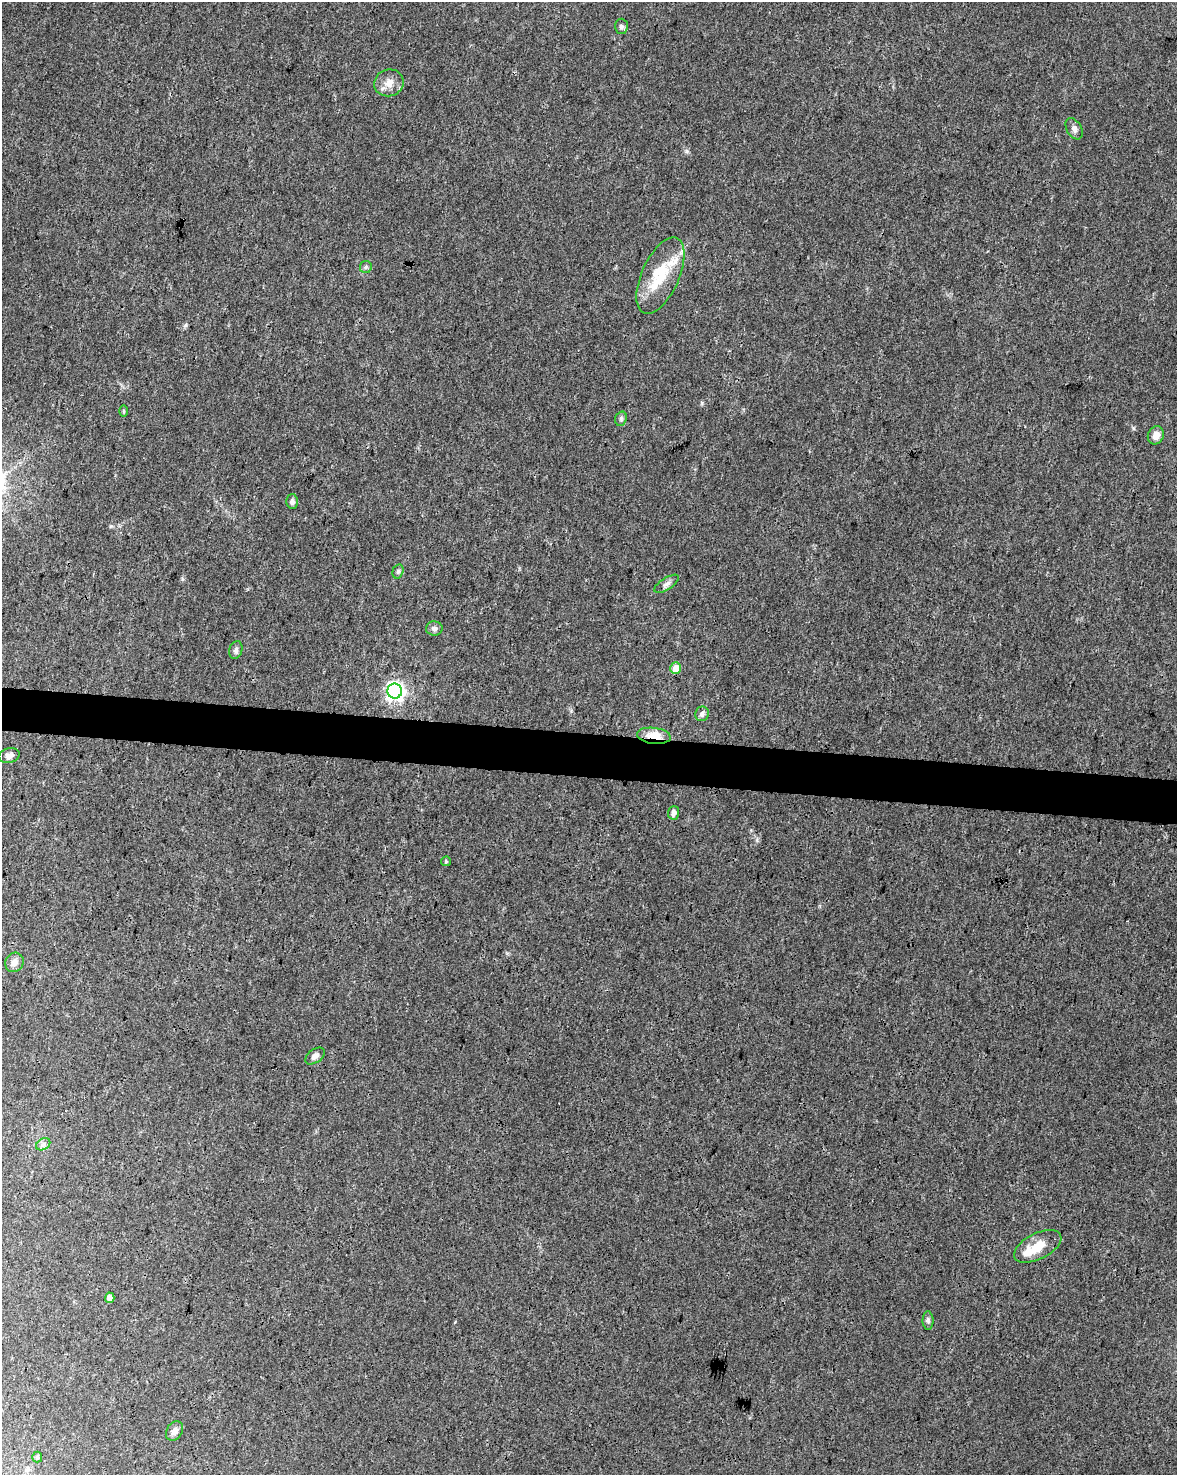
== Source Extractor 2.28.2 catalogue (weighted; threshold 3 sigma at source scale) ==
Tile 7 of 4 x 3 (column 3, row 2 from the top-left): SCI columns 2350-3524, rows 1700-3172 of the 4709 x 4928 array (HDU 1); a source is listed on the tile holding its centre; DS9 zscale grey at full resolution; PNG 1179 x 1477 px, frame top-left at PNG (2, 2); each listed source drawn as its Kron ellipse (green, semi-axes under 4 px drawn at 4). Shown black and unused: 3% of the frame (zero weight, under 3 of 4 exposures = <1% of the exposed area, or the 3 px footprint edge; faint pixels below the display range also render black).
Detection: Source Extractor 2.28.2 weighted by HDU 2 'WHT'; one run over the whole footprint, this tile lists its part. Background 0.0237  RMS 0.0033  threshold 0.0149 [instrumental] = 3 sigma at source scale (4.5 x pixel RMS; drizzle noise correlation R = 1.50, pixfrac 1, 0.0396/0.0396 arcsec/px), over >= 5 px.
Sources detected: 29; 1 inside a brighter object's white glare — neither listed nor drawn; the other 28 listed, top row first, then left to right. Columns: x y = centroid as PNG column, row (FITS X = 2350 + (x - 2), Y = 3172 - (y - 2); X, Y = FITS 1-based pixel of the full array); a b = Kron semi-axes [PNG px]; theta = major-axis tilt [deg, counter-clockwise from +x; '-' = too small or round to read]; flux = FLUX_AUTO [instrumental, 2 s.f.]
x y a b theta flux
621 26 7 6 - 1.1
389 83 15 13 18 3.3
1074 129 11 7 -60 1.4
366 267 6 5 - 0.69
660 276 41 18 66 14
124 411 6 4 -89 0.43
621 419 7 5 72 0.74
1156 435 9 7 67 2.4
292 501 7 6 - 1.2
398 571 7 5 74 0.74
666 584 14 6 32 1.3
434 628 8 7 - 1.1
236 650 9 6 73 1
676 668 6 5 - 4.4
395 691 7 7 - 130
702 714 7 6 - 1
654 736 17 8 -7 7.4
9 756 11 7 11 1.5
673 813 6 5 - 1.7
446 861 5 5 - 0.42
14 962 10 9 - 1.9
315 1056 11 6 37 1.5
43 1144 7 5 30 0.97
1038 1246 26 13 27 6.8
110 1298 5 4 - 2.1
928 1321 9 5 -89 0.86
174 1431 10 7 60 1.8
37 1457 5 5 - 0.5
Overlapping masked pixels (flux is a lower limit): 1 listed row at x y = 654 736
Unlisted compact peaks at least as high as the median listed source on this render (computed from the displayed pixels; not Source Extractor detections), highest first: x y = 702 403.